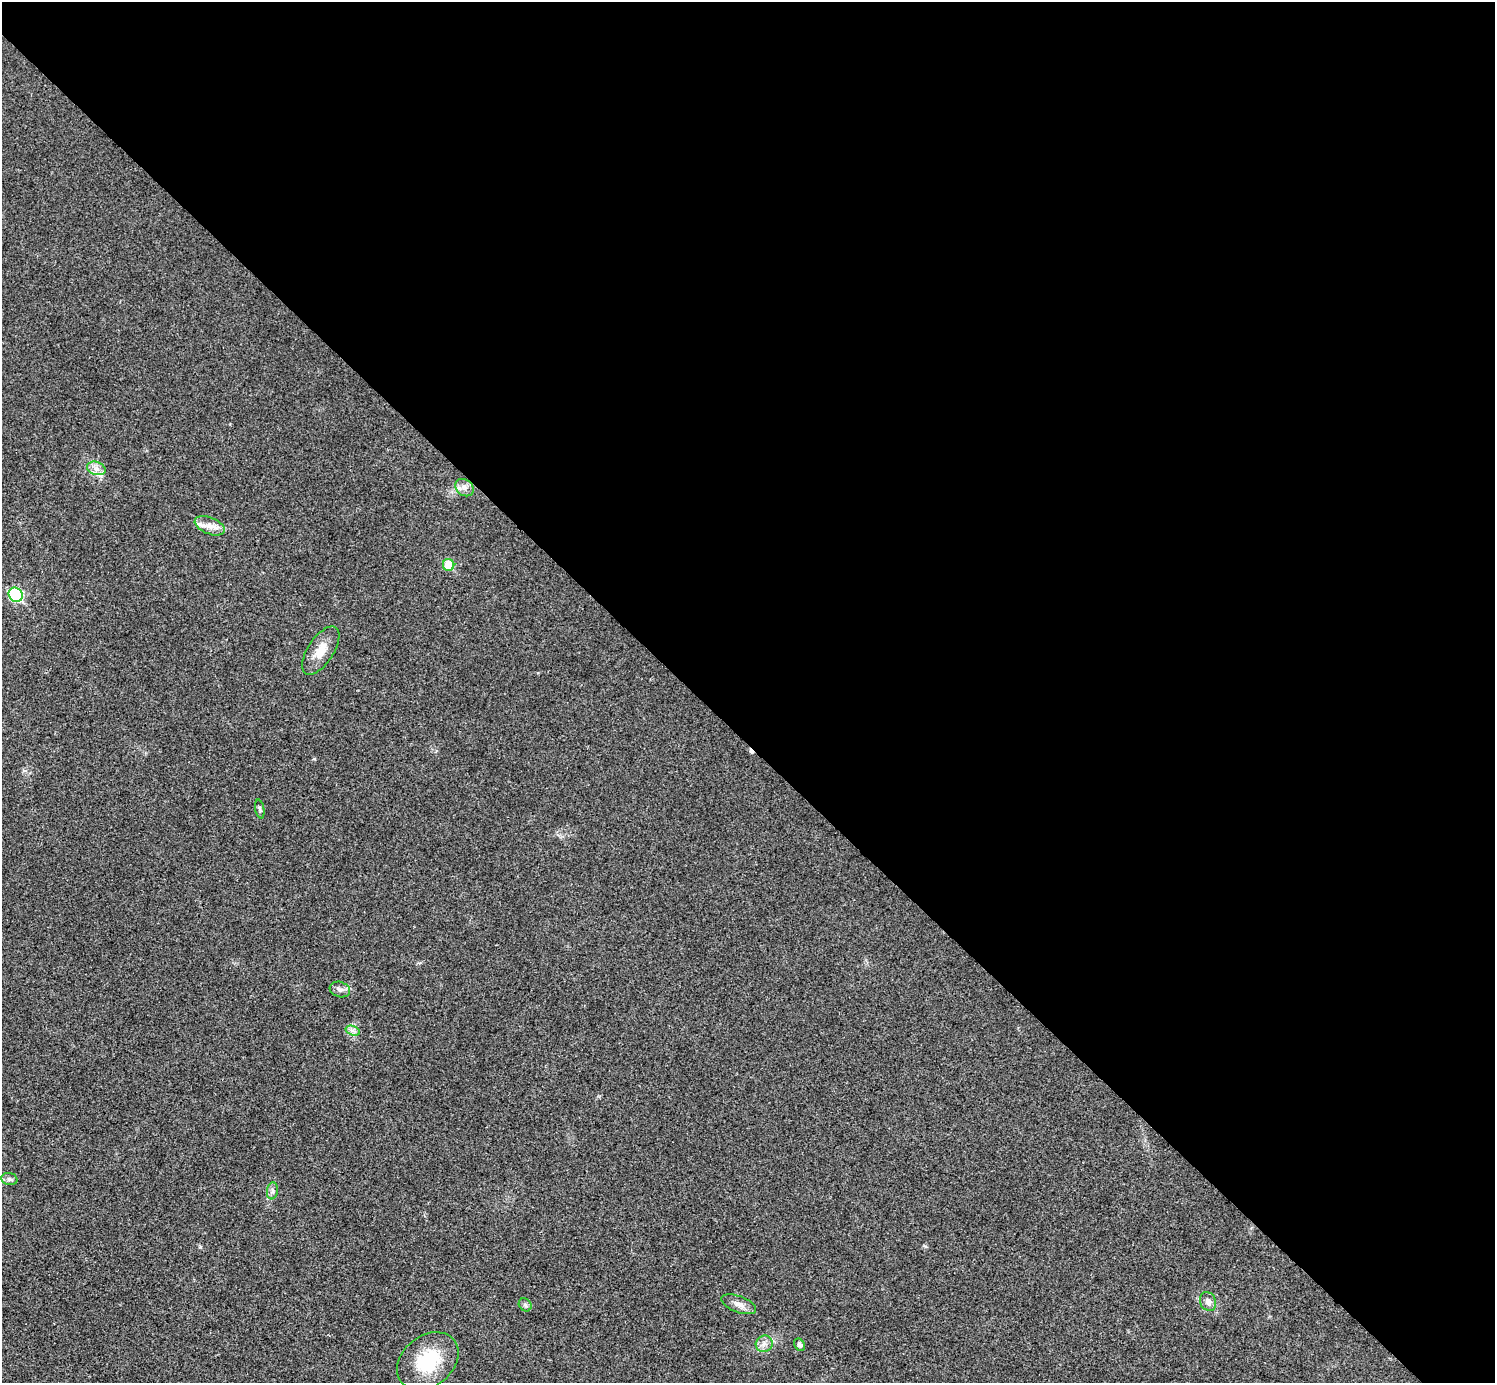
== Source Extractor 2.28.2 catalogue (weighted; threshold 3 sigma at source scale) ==
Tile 8 of 4 x 4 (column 4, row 2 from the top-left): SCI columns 4487-5979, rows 3063-4443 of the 5991 x 5991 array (HDU 1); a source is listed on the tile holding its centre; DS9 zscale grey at full resolution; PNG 1497 x 1385 px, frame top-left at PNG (2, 2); each listed source drawn as its Kron ellipse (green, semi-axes under 4 px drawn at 4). Shown black and unused: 54% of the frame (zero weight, under 3 of 4 exposures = <1% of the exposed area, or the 3 px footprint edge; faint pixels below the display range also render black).
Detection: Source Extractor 2.28.2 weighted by HDU 2 'WHT'; one run over the whole footprint, this tile lists its part. Background 0.0218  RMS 0.0053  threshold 0.0241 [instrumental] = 3 sigma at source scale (4.5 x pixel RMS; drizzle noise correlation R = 1.50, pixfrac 1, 0.05/0.05 arcsec/px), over >= 5 px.
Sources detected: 18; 1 cosmic-ray / hot-pixel residue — neither listed nor drawn; the other 17 listed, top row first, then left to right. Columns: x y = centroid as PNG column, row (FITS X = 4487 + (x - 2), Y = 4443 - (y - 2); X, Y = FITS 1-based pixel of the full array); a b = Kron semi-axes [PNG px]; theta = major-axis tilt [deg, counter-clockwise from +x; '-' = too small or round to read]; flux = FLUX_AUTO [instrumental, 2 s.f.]
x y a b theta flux
96 468 9 6 -18 2.9
464 488 10 7 -39 2.8
210 526 16 8 -22 4.8
449 565 6 5 - 14
16 595 7 6 - 52
321 651 27 13 57 8.3
260 809 9 4 -78 1.1
340 990 10 7 -18 2.2
353 1031 7 4 -18 1.6
9 1179 8 6 -14 1.6
272 1191 8 5 82 1.5
1208 1302 10 8 -65 2.8
739 1304 18 8 -21 3.9
525 1305 7 5 -46 1.2
764 1344 8 8 - 2.8
799 1345 7 5 -54 1.6
428 1361 34 25 39 28
Unlisted compact peaks at least as high as the median listed source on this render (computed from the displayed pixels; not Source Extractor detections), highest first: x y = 925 1246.